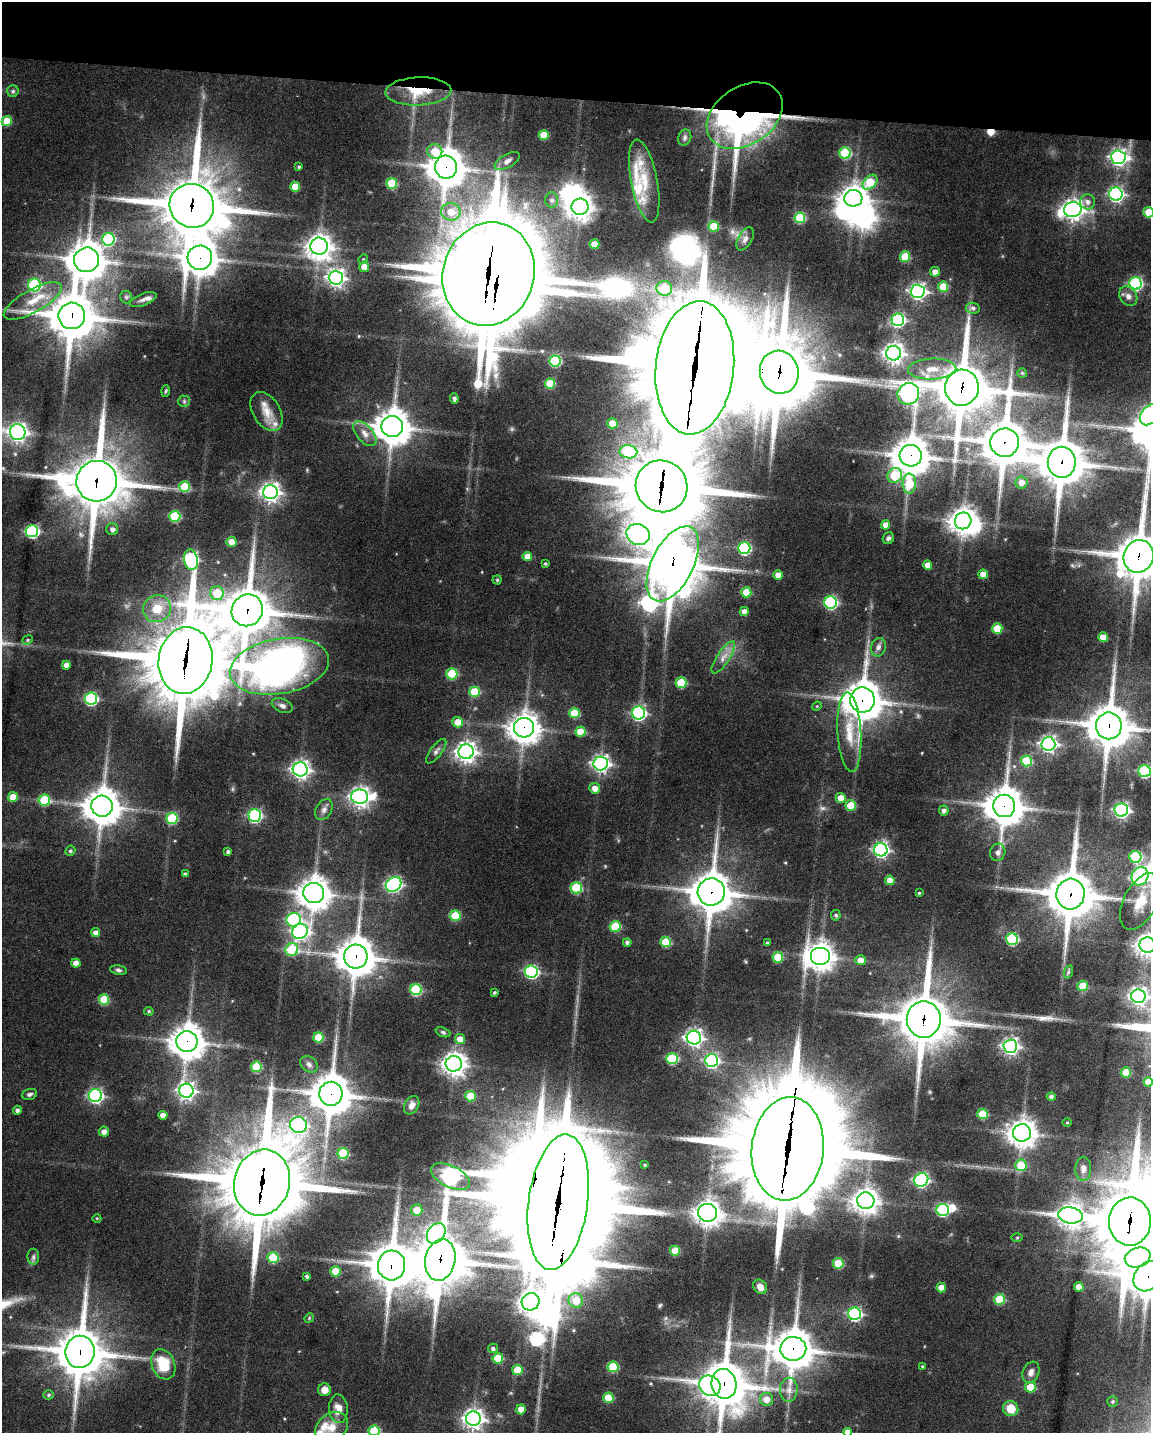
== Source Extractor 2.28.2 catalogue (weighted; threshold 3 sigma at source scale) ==
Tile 2 of 4 x 3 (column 2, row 1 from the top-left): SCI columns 1151-2299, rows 3082-4512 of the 4597 x 4619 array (HDU 1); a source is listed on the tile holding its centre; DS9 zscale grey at full resolution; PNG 1153 x 1435 px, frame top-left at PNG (2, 2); each listed source drawn as its Kron ellipse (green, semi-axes under 4 px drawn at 4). Shown black and unused: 7% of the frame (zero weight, under 5 of 9 exposures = <1% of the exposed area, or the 3 px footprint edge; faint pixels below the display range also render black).
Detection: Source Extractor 2.28.2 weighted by HDU 2 'WHT'; one run over the whole footprint, this tile lists its part. Background 0.0546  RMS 0.0042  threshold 0.0172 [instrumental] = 3 sigma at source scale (4.09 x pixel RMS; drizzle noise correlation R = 1.36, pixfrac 0.8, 0.05/0.05 arcsec/px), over >= 5 px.
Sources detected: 301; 2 too faint to see at this stretch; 7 inside a brighter object's white glare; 1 cosmic-ray / hot-pixel residue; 2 long thin detections or spike segments (spike, bleed or trail) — neither listed nor drawn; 13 inside a brighter listed object's ellipse — not listed separately; the other 276 listed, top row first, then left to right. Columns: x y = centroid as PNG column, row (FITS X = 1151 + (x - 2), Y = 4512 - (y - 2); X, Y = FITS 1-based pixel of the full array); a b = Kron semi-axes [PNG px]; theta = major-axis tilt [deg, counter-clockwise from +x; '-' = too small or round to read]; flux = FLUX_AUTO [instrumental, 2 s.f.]
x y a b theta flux
13 91 6 5 - 0.76
418 91 33 14 2 11
745 116 41 29 34 210
7 121 5 5 - 9.1
544 135 5 5 - 7.2
685 138 8 6 66 1.2
435 151 7 7 - 8.7
845 153 5 5 - 28
1118 157 7 6 - 130
507 161 14 6 29 1.9
299 167 3 3 - 0.55
446 167 11 11 - 760
644 181 42 13 -79 13
870 182 9 6 45 14
392 183 5 5 - 17
295 187 5 5 - 6.3
1116 194 7 6 - 86
853 198 9 8 - 410
552 200 7 6 - 1.4
1088 202 7 7 - 2
192 206 22 21 - 2200
580 207 8 8 - 320
1073 210 9 7 10 240
451 212 9 8 - 6
1149 212 5 5 - 12
800 218 5 5 - 20
714 226 5 5 - 13
108 239 6 6 - 39
745 239 12 7 60 2.1
594 244 5 5 - 6.5
319 246 8 8 - 370
905 257 5 5 - 14
200 258 12 12 - 670
363 259 5 4 - 0.45
87 260 13 12 - 740
364 267 5 5 - 4.3
935 272 5 5 - 2.8
489 274 52 45 72 5800
336 278 7 7 - 160
1136 283 6 6 - 52
34 285 6 6 - 39
943 287 5 5 - 11
664 288 8 7 - 17
918 291 7 6 - 120
1128 296 10 8 -51 1.9
126 297 6 6 - 0.82
143 300 14 6 21 1.6
33 301 32 11 29 9.8
973 308 7 5 -9 1.2
72 316 13 13 - 1700
898 320 6 6 - 61
893 353 7 7 - 230
555 361 5 5 - 31
695 368 67 39 84 11000
932 369 24 10 2 7.3
779 372 21 19 -75 2400
1022 373 5 5 - 0.51
550 383 5 5 - 13
962 388 18 17 - 1800
165 391 6 3 87 0.46
908 394 11 10 - 130
454 398 5 4 - 1.2
184 401 6 5 - 0.72
267 411 21 13 -59 6.2
1150 415 12 8 53 63
612 423 5 5 - 6.7
392 427 11 10 - 730
18 432 8 7 - 160
365 434 15 8 -49 3.3
1005 443 14 14 - 1400
628 452 9 6 -9 22
911 456 11 10 - 880
1062 462 15 14 - 1400
895 475 8 7 - 21
97 481 20 20 - 1700
1021 482 6 6 - 2.8
909 484 10 6 89 14
661 486 26 25 - 4000
185 487 5 5 - 15
270 492 7 7 - 190
175 516 5 5 - 24
963 521 8 8 - 410
886 525 4 4 - 3.6
112 529 6 6 - 1.6
32 531 6 6 - 63
638 534 12 10 -25 180
888 538 6 5 - 0.98
231 542 5 5 - 4.4
744 548 6 6 - 41
1139 556 16 15 - 1300
527 557 5 4 - 4.4
191 560 10 6 -79 59
545 563 4 4 - 0.56
673 564 41 20 63 1800
928 565 4 4 - 3.6
983 574 5 4 - 4.1
778 575 5 4 - 4.5
497 580 4 4 - 0.47
746 592 5 5 - 9.1
217 593 7 6 - 13
831 602 6 6 - 52
157 609 14 13 - 8.2
247 610 16 15 - 1400
744 611 4 4 - 2.6
997 629 5 5 - 11
1103 637 5 5 - 6.1
28 640 5 4 - 0.55
878 647 9 7 73 1.6
723 657 19 6 57 3.3
185 660 33 27 81 3500
66 665 4 4 - 2.7
279 666 50 27 10 210
452 674 5 5 - 19
681 683 5 5 - 16
475 692 5 5 - 16
91 699 6 6 - 52
862 700 13 12 - 900
282 706 11 6 -23 1.6
817 706 5 4 - 0.39
574 713 5 5 - 13
639 713 6 6 - 76
458 722 5 5 - 5.6
1109 726 13 13 - 1200
524 728 10 9 - 490
580 731 5 5 - 7.4
849 732 40 12 -87 11
1048 744 7 6 - 130
436 751 14 5 53 1.5
466 752 7 7 - 230
1026 761 5 5 - 19
601 763 7 7 - 140
300 769 7 7 - 160
1145 771 6 6 - 51
595 788 5 5 - 2.8
13 797 5 5 - 5.9
360 797 8 7 - 210
841 798 5 5 - 4.6
44 800 6 5 - 20
851 805 5 5 - 11
102 806 11 10 - 800
1004 806 11 11 - 890
324 809 11 8 62 2
944 810 5 4 - 1.3
1121 810 6 6 - 100
255 816 6 6 - 63
172 818 5 5 - 23
881 850 7 6 - 100
70 851 5 4 - 0.77
228 852 4 4 - 0.81
998 852 9 7 71 1.5
1135 857 6 6 - 31
185 874 4 4 - 0.87
1140 876 9 8 - 34
890 880 5 4 - 4.5
393 884 8 6 41 96
576 888 5 5 - 25
711 892 14 13 - 1000
314 893 10 10 - 570
919 893 3 3 - 0.44
1070 894 15 14 - 1600
1140 901 31 16 62 11
836 915 5 5 - 0.74
455 916 5 5 - 17
294 920 7 6 - 57
615 927 5 5 - 18
300 931 8 7 - 100
96 933 4 4 - 2.9
1012 939 6 6 - 35
627 942 4 4 - 1.1
666 942 5 5 - 16
767 943 4 3 - 0.59
1147 945 8 7 - 290
292 950 6 6 - 24
356 956 12 12 - 890
820 956 10 9 - 440
778 957 5 5 - 11
860 960 5 5 - 3.3
76 963 4 4 - 3
118 970 8 4 -9 1
531 971 6 6 - 64
1068 972 7 4 72 0.61
1083 986 5 5 - 8.6
416 990 5 5 - 29
494 993 4 3 - 0.65
1138 996 7 7 - 140
104 999 5 5 - 15
149 1011 5 4 - 0.55
924 1019 18 17 - 1800
443 1032 7 4 -21 0.68
318 1037 5 5 - 11
694 1038 7 7 - 140
460 1039 5 5 - 3.8
187 1042 10 10 - 640
1010 1046 7 6 - 130
672 1059 5 5 - 25
711 1061 6 6 - 80
309 1064 9 7 -37 1.5
454 1064 8 8 - 290
256 1067 5 5 - 19
1126 1072 5 5 - 7.5
1148 1082 5 4 - 4.3
186 1091 7 7 - 140
29 1094 8 5 18 0.96
331 1094 12 11 - 1100
95 1096 6 6 - 85
470 1096 5 5 - 12
1051 1097 4 4 - 1
412 1105 10 7 59 2.4
17 1110 4 4 - 1.3
982 1114 5 5 - 14
163 1115 4 4 - 2.7
1067 1123 4 3 - 0.38
298 1125 8 8 - 82
104 1132 5 5 - 1.9
1022 1133 9 8 - 430
788 1149 52 36 84 9200
343 1153 5 5 - 22
645 1165 3 2 - 0.35
1021 1165 6 5 - 11
1083 1169 12 8 88 2.1
450 1176 21 11 -26 100
921 1180 7 6 - 81
262 1183 33 28 76 3900
866 1201 8 8 - 350
558 1202 68 29 82 10000
417 1210 6 5 - 6
943 1210 6 6 - 48
707 1213 9 9 - 310
1070 1215 12 8 -7 280
97 1218 4 3 - 0.31
1130 1222 24 21 87 3100
436 1233 11 8 54 110
1017 1238 5 3 - 0.39
675 1251 5 5 - 9.7
33 1257 8 6 -89 1.1
1138 1257 13 9 20 460
273 1258 5 5 - 19
440 1260 21 15 79 1700
838 1263 5 5 - 15
391 1265 15 13 85 1300
335 1271 5 5 - 10
307 1276 3 3 - 0.89
1148 1276 16 13 48 900
760 1287 8 6 -49 2.4
1079 1287 5 4 - 4.2
941 1288 5 4 - 4.1
1000 1299 5 5 - 17
576 1300 7 7 - 7.4
531 1302 9 8 - 280
854 1314 6 6 - 66
309 1318 5 4 - 0.46
493 1348 5 5 - 1.1
793 1349 13 12 - 1000
80 1352 16 14 82 1500
498 1358 5 5 - 12
163 1364 15 11 -68 12
922 1366 3 3 - 0.32
613 1367 5 5 - 16
517 1370 5 5 - 8.2
1031 1372 11 8 66 2.1
724 1384 15 12 -80 1400
710 1386 11 9 -31 93
1030 1387 5 5 - 11
324 1390 6 6 - 3.5
789 1390 12 8 87 2.7
49 1395 5 4 - 0.66
608 1398 5 5 - 11
766 1399 7 6 - 3.7
1113 1401 5 5 - 0.68
1011 1408 8 7 - 6.3
338 1409 14 9 -85 3.9
521 1409 5 5 - 4.4
473 1419 7 7 - 220
332 1427 18 13 37 5.7
374 1431 5 5 - 19
848 1432 4 4 - 2.8
Overlapping masked pixels (flux is a lower limit): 39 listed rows (the first 20) at x y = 418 91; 745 116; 446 167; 192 206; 200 258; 489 274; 72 316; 695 368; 779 372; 962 388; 1005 443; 911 456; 1062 462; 97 481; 661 486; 1139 556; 673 564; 247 610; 185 660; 862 700
Isophote crosses this tile's border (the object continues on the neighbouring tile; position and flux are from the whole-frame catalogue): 13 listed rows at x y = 1149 212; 1150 415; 1139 556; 1145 771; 1147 945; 1138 996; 1148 1082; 1130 1222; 1138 1257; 1148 1276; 724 1384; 374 1431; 848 1432